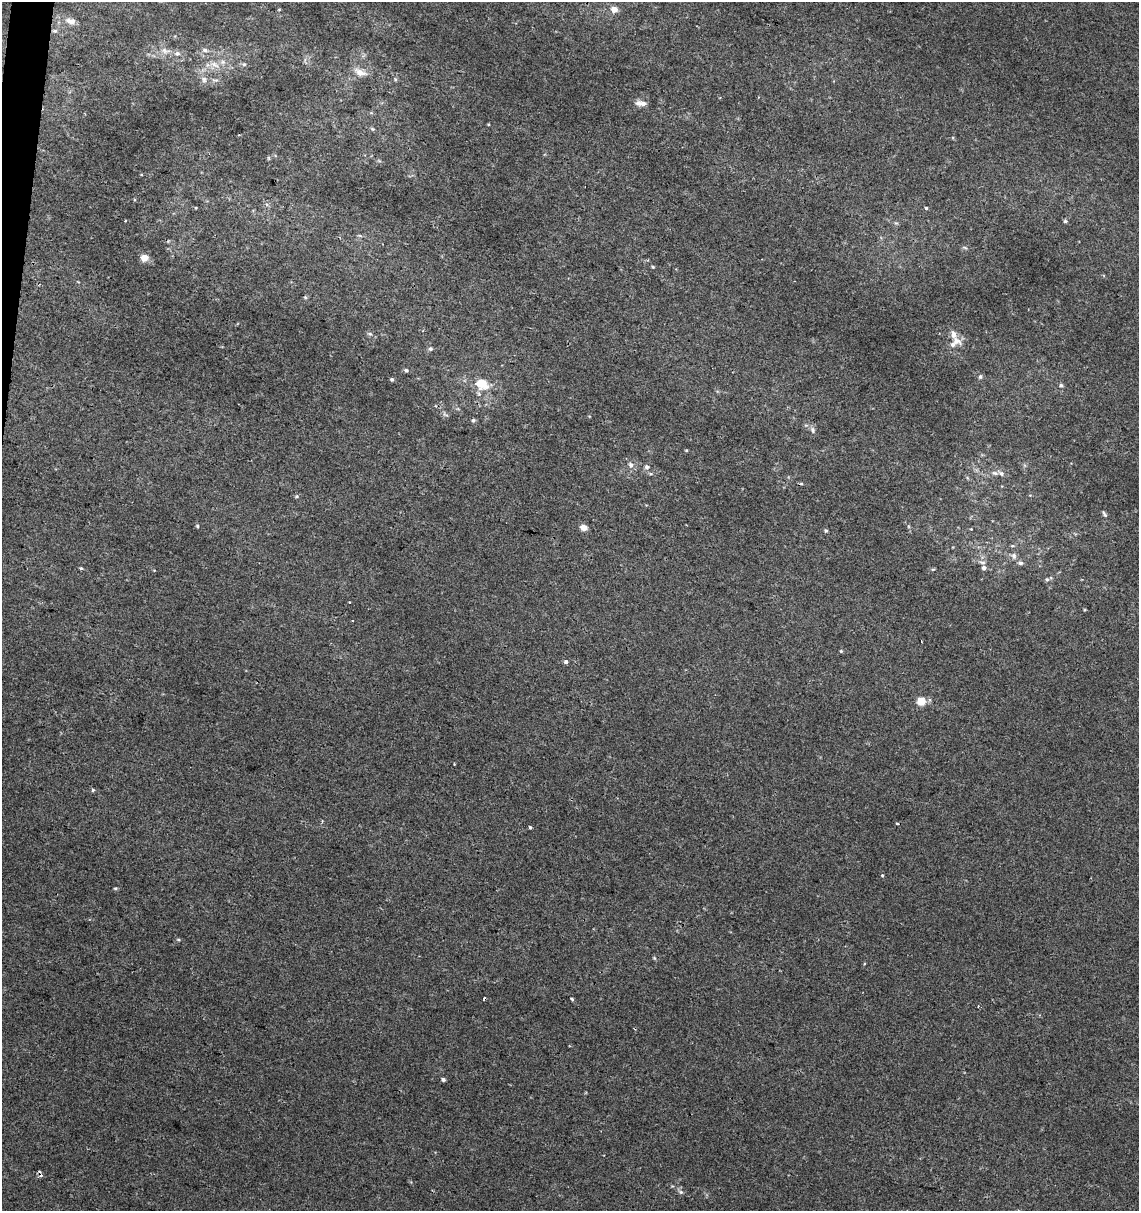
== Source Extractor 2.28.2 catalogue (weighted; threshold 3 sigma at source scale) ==
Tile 11 of 4 x 4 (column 3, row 3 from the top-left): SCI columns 2499-3635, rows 1219-2427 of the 5057 x 4845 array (HDU 1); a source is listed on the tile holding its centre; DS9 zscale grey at full resolution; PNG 1141 x 1213 px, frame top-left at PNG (2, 2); no overlay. Shown black and unused: <1% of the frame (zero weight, under 2 of 3 exposures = <1% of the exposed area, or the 3 px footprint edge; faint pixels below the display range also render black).
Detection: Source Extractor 2.28.2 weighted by HDU 2 'WHT'; one run over the whole footprint, this tile lists its part. Background 0.0117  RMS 0.0051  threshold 0.0231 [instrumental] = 3 sigma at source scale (4.5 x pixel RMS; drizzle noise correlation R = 1.50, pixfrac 1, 0.0396/0.0396 arcsec/px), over >= 5 px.
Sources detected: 76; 7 cosmic-ray / hot-pixel residue — not listed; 6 inside a brighter listed object's ellipse — not listed separately; the other 63 listed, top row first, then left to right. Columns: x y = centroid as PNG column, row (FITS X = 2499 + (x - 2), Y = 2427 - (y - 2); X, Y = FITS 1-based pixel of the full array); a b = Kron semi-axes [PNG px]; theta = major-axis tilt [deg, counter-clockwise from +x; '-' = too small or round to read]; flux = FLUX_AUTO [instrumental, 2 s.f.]
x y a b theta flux
279 9 5 3 - 0.42
614 9 5 4 - 6.4
70 21 12 8 -20 3.9
55 31 7 5 -13 1.2
205 50 8 5 -15 1.4
165 51 15 8 -16 3.7
244 64 6 5 - 0.94
215 65 16 7 -30 4.2
360 72 18 8 -23 5.1
204 79 9 7 -58 2.3
395 79 6 3 -73 0.65
641 103 13 6 -4 3.1
372 129 6 4 -22 0.74
196 208 3 3 - 0.42
926 208 3 3 - 2.3
125 221 3 2 - 0.42
1065 221 5 5 - 0.86
965 248 6 3 -20 0.71
144 258 5 4 - 10
653 267 5 4 - 0.6
370 334 6 5 - 0.95
956 341 15 9 -31 4.4
430 349 6 5 - 1
406 370 5 5 - 0.96
980 376 6 6 - 1.1
392 379 5 4 - 0.84
482 384 14 11 -20 11
1061 385 6 5 - 1
445 414 10 3 -32 0.87
473 420 5 5 - 0.98
813 430 9 7 -80 1.7
686 450 4 3 - 0.51
631 465 8 7 - 2.2
647 467 7 6 - 1.5
995 473 9 5 -11 1.5
651 474 6 4 -18 0.69
297 496 6 4 89 0.6
1104 514 10 4 -59 0.97
197 526 5 4 - 0.58
583 527 7 6 - 3.5
971 529 3 3 - 0.35
826 531 5 4 - 0.71
1014 556 8 6 -66 1.9
1020 563 7 5 -9 1.4
81 568 5 4 - 0.7
984 568 6 6 - 2.1
933 569 6 3 17 0.56
1047 579 6 5 - 0.82
349 602 3 2 - 0.55
1085 610 5 3 - 0.49
841 651 4 4 - 0.6
566 662 4 3 - 2.2
921 701 5 5 - 17
93 790 4 4 - 0.91
897 823 5 3 - 0.51
530 827 3 3 - 1
882 875 4 3 - 0.54
115 888 5 4 - 0.63
178 939 5 3 - 0.55
654 958 5 4 - 0.57
572 999 5 3 - 0.81
443 1080 5 4 - 1.2
681 1192 7 6 - 1.2